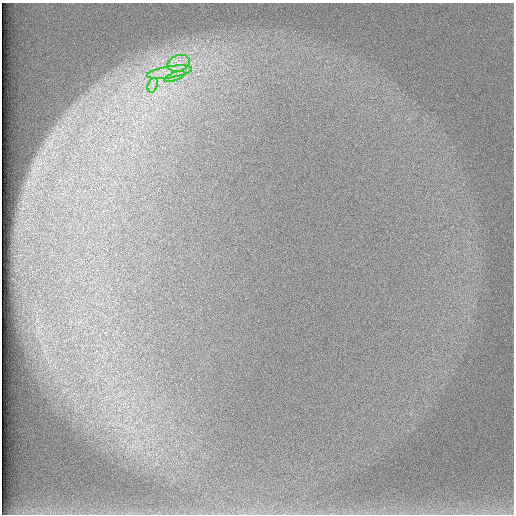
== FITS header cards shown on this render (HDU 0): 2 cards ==
NAXIS1  =                  512 /
NAXIS2  =                  512 /

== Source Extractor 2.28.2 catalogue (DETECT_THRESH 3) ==
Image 512 x 512 px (HDU 0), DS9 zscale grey, 1 PNG px = 1 image px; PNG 516 x 516 px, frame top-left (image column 1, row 512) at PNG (2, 3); each listed source drawn as its Kron ellipse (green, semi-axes under 4 px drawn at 4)
Background 98.3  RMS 2.9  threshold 8.68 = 3 sigma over >= 5 px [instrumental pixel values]
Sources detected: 4; all 4 listed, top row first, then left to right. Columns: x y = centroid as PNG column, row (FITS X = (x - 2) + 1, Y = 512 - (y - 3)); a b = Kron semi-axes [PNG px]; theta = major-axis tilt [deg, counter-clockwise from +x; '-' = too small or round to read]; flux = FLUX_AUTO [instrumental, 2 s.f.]
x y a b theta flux
179 63 11 8 19 1900
169 72 23 5 9 2700
175 77 11 3 21 740
153 85 7 4 71 680